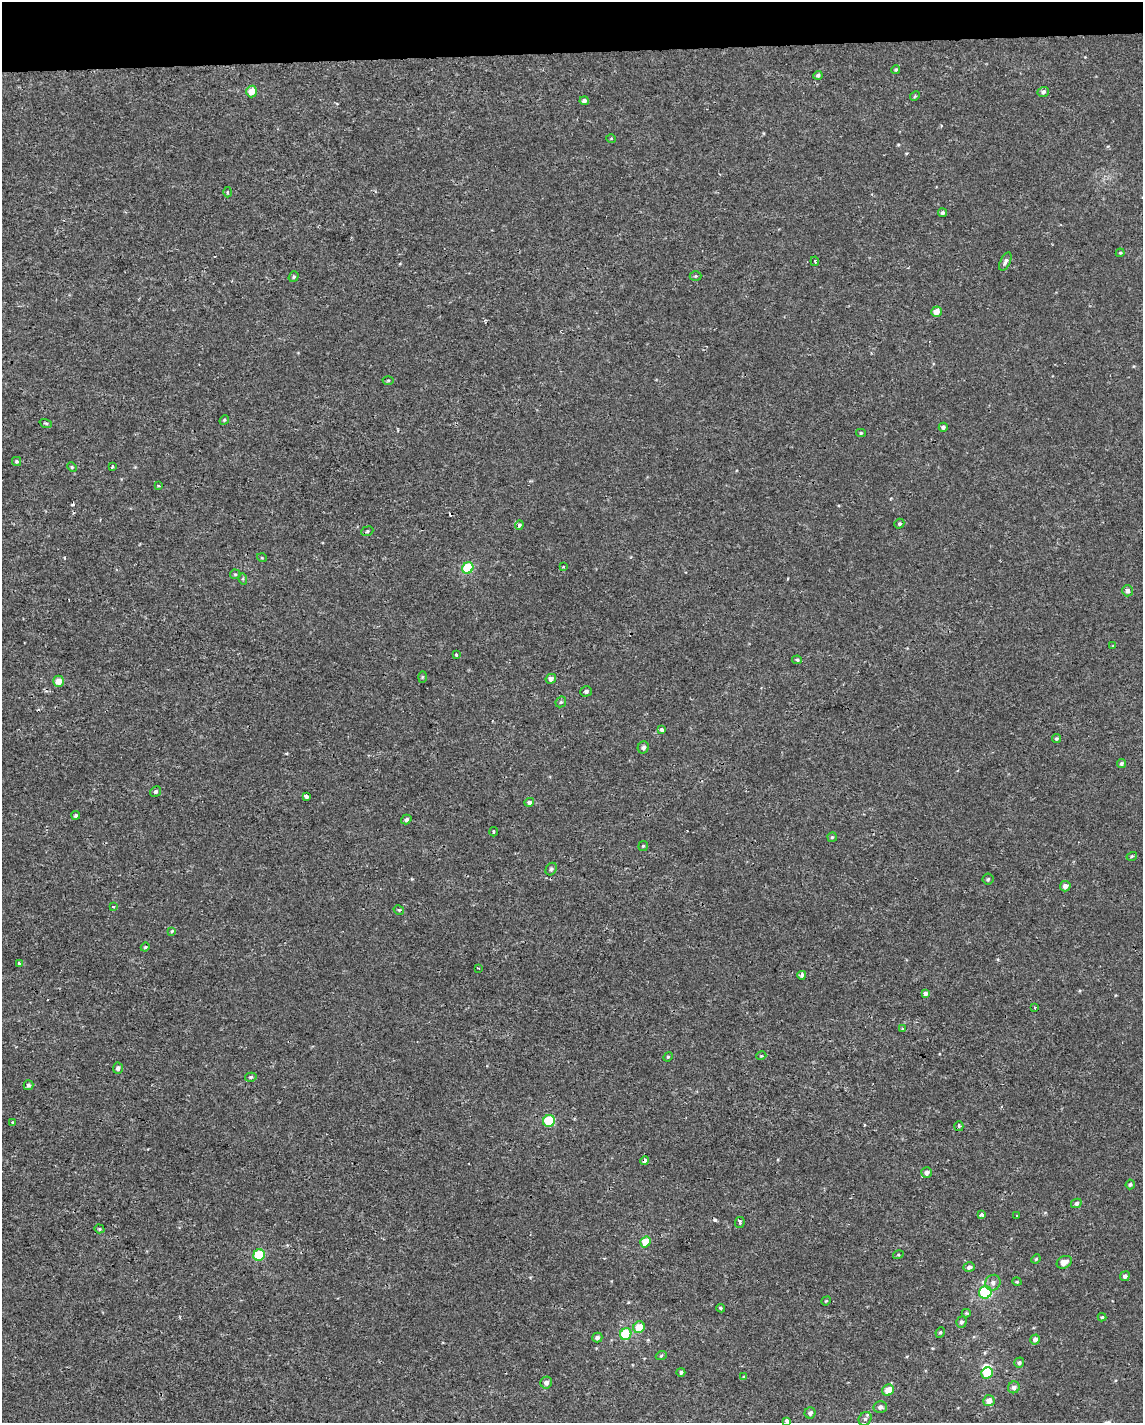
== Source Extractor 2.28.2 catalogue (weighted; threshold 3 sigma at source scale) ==
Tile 3 of 4 x 3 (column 3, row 1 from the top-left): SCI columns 2285-3425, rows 2848-4268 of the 4567 x 4316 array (HDU 1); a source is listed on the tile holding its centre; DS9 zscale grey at full resolution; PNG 1145 x 1425 px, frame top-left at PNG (2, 2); each listed source drawn as its Kron ellipse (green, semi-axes under 4 px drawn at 4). Shown black and unused: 4% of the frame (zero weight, under 2 of 3 exposures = <1% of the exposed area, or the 3 px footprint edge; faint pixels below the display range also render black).
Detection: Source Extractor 2.28.2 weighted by HDU 2 'WHT'; one run over the whole footprint, this tile lists its part. Background -3.16e-05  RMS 0.0021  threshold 0.0096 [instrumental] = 3 sigma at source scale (4.5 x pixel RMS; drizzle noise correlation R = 1.50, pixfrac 1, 0.0396/0.0396 arcsec/px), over >= 5 px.
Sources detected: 121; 1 inside a brighter object's white glare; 4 cosmic-ray / hot-pixel residue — neither listed nor drawn; the other 116 listed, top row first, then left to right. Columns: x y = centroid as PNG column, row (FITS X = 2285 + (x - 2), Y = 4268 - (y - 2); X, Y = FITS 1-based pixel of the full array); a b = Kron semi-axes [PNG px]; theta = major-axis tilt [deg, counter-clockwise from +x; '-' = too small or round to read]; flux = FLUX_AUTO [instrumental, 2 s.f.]
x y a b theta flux
896 69 4 4 - 0.31
818 75 4 4 - 0.42
252 91 6 5 - 2.3
1043 92 6 5 - 0.67
915 96 5 4 - 0.25
584 101 4 4 - 0.68
611 138 5 3 - 0.17
227 192 5 3 - 0.21
943 213 4 4 - 0.52
1120 253 4 4 - 0.24
815 261 5 2 - 0.18
1005 262 10 5 64 0.78
695 276 6 5 - 0.28
294 277 6 4 52 0.38
936 312 5 5 - 1.9
388 380 5 3 - 0.2
224 420 5 4 - 0.26
46 423 6 4 -18 0.3
943 427 4 4 - 0.5
861 433 5 4 - 0.3
16 461 4 4 - 0.36
72 467 5 4 - 0.25
113 467 3 3 - 1.1
158 485 3 3 - 0.46
899 524 5 4 - 0.42
519 525 5 4 - 0.62
367 531 6 4 23 0.35
262 558 5 3 - 0.18
564 567 3 3 - 0.24
468 568 6 5 - 8.3
235 574 5 5 - 0.29
243 579 6 4 -73 0.24
1127 591 5 5 - 0.8
1113 646 4 3 - 0.2
456 655 3 3 - 0.33
797 660 5 4 - 0.37
422 677 6 3 88 0.24
551 679 5 5 - 1
58 681 5 5 - 1.9
586 691 6 5 - 0.56
561 702 6 5 - 0.33
662 729 4 3 - 0.63
1056 739 4 4 - 0.34
643 747 6 5 - 0.61
1121 763 5 4 - 0.42
156 792 5 5 - 0.49
306 796 4 3 - 2.6
529 802 5 4 - 0.65
76 815 4 4 - 0.34
406 819 5 4 - 0.53
493 832 5 2 - 0.25
832 837 5 4 - 0.27
643 846 5 5 - 0.27
1132 856 5 3 - 0.27
551 869 7 5 59 0.44
988 879 5 5 - 0.36
1065 886 5 5 - 1.3
113 907 3 3 - 0.35
399 910 5 3 - 0.24
172 931 4 3 - 0.23
145 947 4 4 - 0.2
19 963 3 3 - 0.92
478 968 4 2 - 0.28
802 975 4 3 - 0.75
925 994 4 3 - 2.8
1035 1008 3 3 - 0.32
902 1029 3 2 - 0.23
761 1056 5 3 - 0.21
668 1057 5 4 - 0.24
118 1068 5 5 - 0.63
251 1077 6 4 15 0.35
28 1085 5 5 - 0.42
549 1121 6 5 - 9.8
13 1123 3 3 - 0.37
959 1126 5 4 - 0.35
645 1160 4 4 - 0.81
926 1172 5 5 - 0.87
1130 1184 5 4 - 0.38
1076 1203 5 4 - 0.5
981 1215 4 3 - 0.84
1017 1216 3 2 - 0.16
740 1222 5 5 - 0.5
99 1229 5 4 - 0.24
645 1242 5 5 - 4.4
259 1255 6 5 - 9.1
898 1255 5 3 - 0.2
1036 1259 5 4 - 0.25
1064 1262 8 6 27 1.5
969 1267 6 5 - 0.68
1125 1276 5 4 - 0.77
1017 1282 5 3 - 0.19
993 1283 8 7 - 1
985 1292 6 6 - 17
826 1301 5 3 - 0.19
721 1308 4 3 - 0.32
966 1313 4 4 - 0.25
1102 1317 4 4 - 0.23
961 1322 5 5 - 0.55
639 1327 6 5 - 3.4
940 1332 5 4 - 0.34
626 1334 6 5 - 9.7
597 1338 5 5 - 0.64
1035 1339 5 4 - 1.2
661 1356 6 3 20 0.24
1019 1363 5 5 - 0.51
681 1372 4 4 - 0.43
987 1373 6 5 - 5.5
744 1377 4 4 - 0.29
546 1383 6 5 - 0.87
1014 1387 6 5 - 0.81
888 1390 6 5 - 3.1
989 1401 6 5 - 1.7
880 1407 7 6 - 0.71
810 1413 5 5 - 0.66
865 1419 7 6 - 0.57
787 1421 4 3 - 1.2
Overlapping masked pixels (flux is a lower limit): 1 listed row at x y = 645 1160
Isophote crosses this tile's border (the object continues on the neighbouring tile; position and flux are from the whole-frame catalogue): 1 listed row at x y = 787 1421